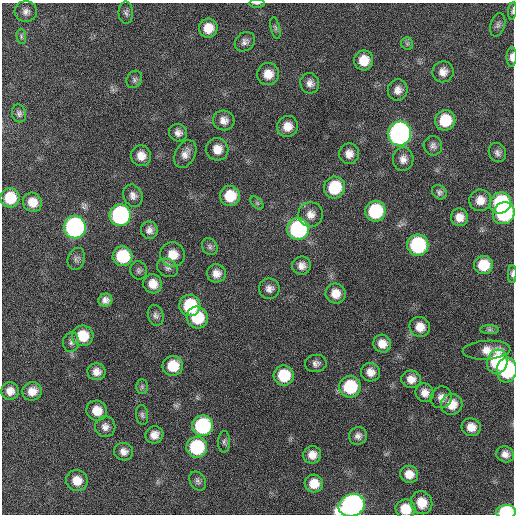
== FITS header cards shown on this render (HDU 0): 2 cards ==
NAXIS1  =                  512 / Axis length
NAXIS2  =                  512 / Axis length

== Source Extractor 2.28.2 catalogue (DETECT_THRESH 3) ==
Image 512 x 512 px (HDU 0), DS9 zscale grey, 1 PNG px = 1 image px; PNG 516 x 516 px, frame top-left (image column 1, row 512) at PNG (2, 3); each listed source drawn as its Kron ellipse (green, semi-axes under 4 px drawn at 4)
Background 411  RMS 11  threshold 33.6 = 3 sigma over >= 5 px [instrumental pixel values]
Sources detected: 106; all 106 listed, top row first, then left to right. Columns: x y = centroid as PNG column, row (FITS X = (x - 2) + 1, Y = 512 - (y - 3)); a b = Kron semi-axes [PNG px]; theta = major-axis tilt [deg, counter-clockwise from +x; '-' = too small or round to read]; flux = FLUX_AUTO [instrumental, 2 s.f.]
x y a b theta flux
257 3 8 3 0 1100
26 11 11 10 - 4200
512 11 9 4 83 1300
126 13 11 7 -87 2700
498 25 12 7 73 3000
208 28 9 9 - 11000
275 28 11 4 -77 1800
21 36 7 5 -84 1600
245 42 11 9 39 3600
407 44 6 6 - 1600
512 57 10 5 89 3900
364 60 10 9 - 14000
443 72 11 10 - 5900
268 74 11 11 - 9600
134 79 9 7 61 2300
310 83 10 9 - 4400
398 90 10 10 - 5500
19 113 9 7 -77 2300
224 120 10 10 - 5600
445 120 10 10 - 23000
287 126 11 10 - 8600
178 133 9 8 - 4200
399 134 12 11 - 300000
433 146 10 9 - 3200
217 149 11 11 - 8900
497 153 10 8 -63 3100
185 154 15 9 62 5900
349 154 10 10 - 6200
141 156 10 10 - 7900
403 159 12 10 85 5500
334 187 11 10 - 33000
439 192 8 6 -42 2300
133 196 11 9 -61 4400
230 196 10 10 - 19000
10 198 9 9 - 21000
480 200 11 10 - 8200
32 202 10 9 - 10000
257 203 8 4 -45 1500
500 203 11 10 - 65000
375 211 10 10 - 49000
504 213 11 10 - 85000
311 214 12 12 - 6900
120 215 11 10 - 130000
459 217 9 8 - 6900
75 227 11 11 - 230000
298 229 11 11 - 98000
149 230 9 8 - 4000
418 245 10 10 - 73000
210 246 9 7 -58 2300
173 255 12 12 - 13000
123 256 10 10 - 36000
76 259 11 8 70 2500
483 265 9 9 - 19000
302 266 9 9 - 5100
167 268 11 8 -31 3800
139 270 9 8 - 2200
216 273 9 9 - 6300
512 274 9 4 90 2100
153 284 9 9 - 9000
269 289 10 10 - 4500
336 293 10 10 - 9400
105 300 7 6 - 3900
190 306 11 10 - 41000
156 315 10 7 -73 2900
197 318 11 10 - 28000
420 327 10 10 - 8700
489 330 9 4 0 1700
83 336 11 10 - 18000
71 342 10 8 85 3100
382 344 9 8 - 8200
487 350 24 9 4 9600
497 362 12 10 74 55000
316 363 11 8 7 3500
173 366 10 10 - 19000
507 370 12 10 84 59000
97 372 9 8 - 5500
370 372 9 9 - 6300
284 375 10 10 - 27000
411 379 10 8 -1 6400
142 387 7 6 - 1800
350 387 11 10 - 41000
10 391 9 8 - 6300
32 391 10 9 - 8300
425 393 9 8 - 5800
441 397 11 10 - 5100
452 404 11 10 - 12000
97 411 10 10 - 11000
142 415 10 6 -82 2300
203 426 10 10 - 82000
105 427 10 10 - 4600
471 427 9 9 - 7800
154 435 9 8 - 6100
358 436 9 8 - 3600
224 442 11 6 89 2200
197 447 10 10 - 60000
123 452 9 8 - 4900
505 454 9 8 - 4900
312 455 9 8 - 7300
409 474 9 8 - 8100
77 480 11 10 - 11000
198 481 10 7 -56 2600
314 483 9 9 - 12000
422 503 12 10 -67 13000
352 505 13 11 21 340000
405 509 10 9 - 17000
506 512 10 7 2 48000
At the frame edge (FLAGS 8, measured only in part): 7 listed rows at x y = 257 3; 512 11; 512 57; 512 274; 352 505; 405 509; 506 512